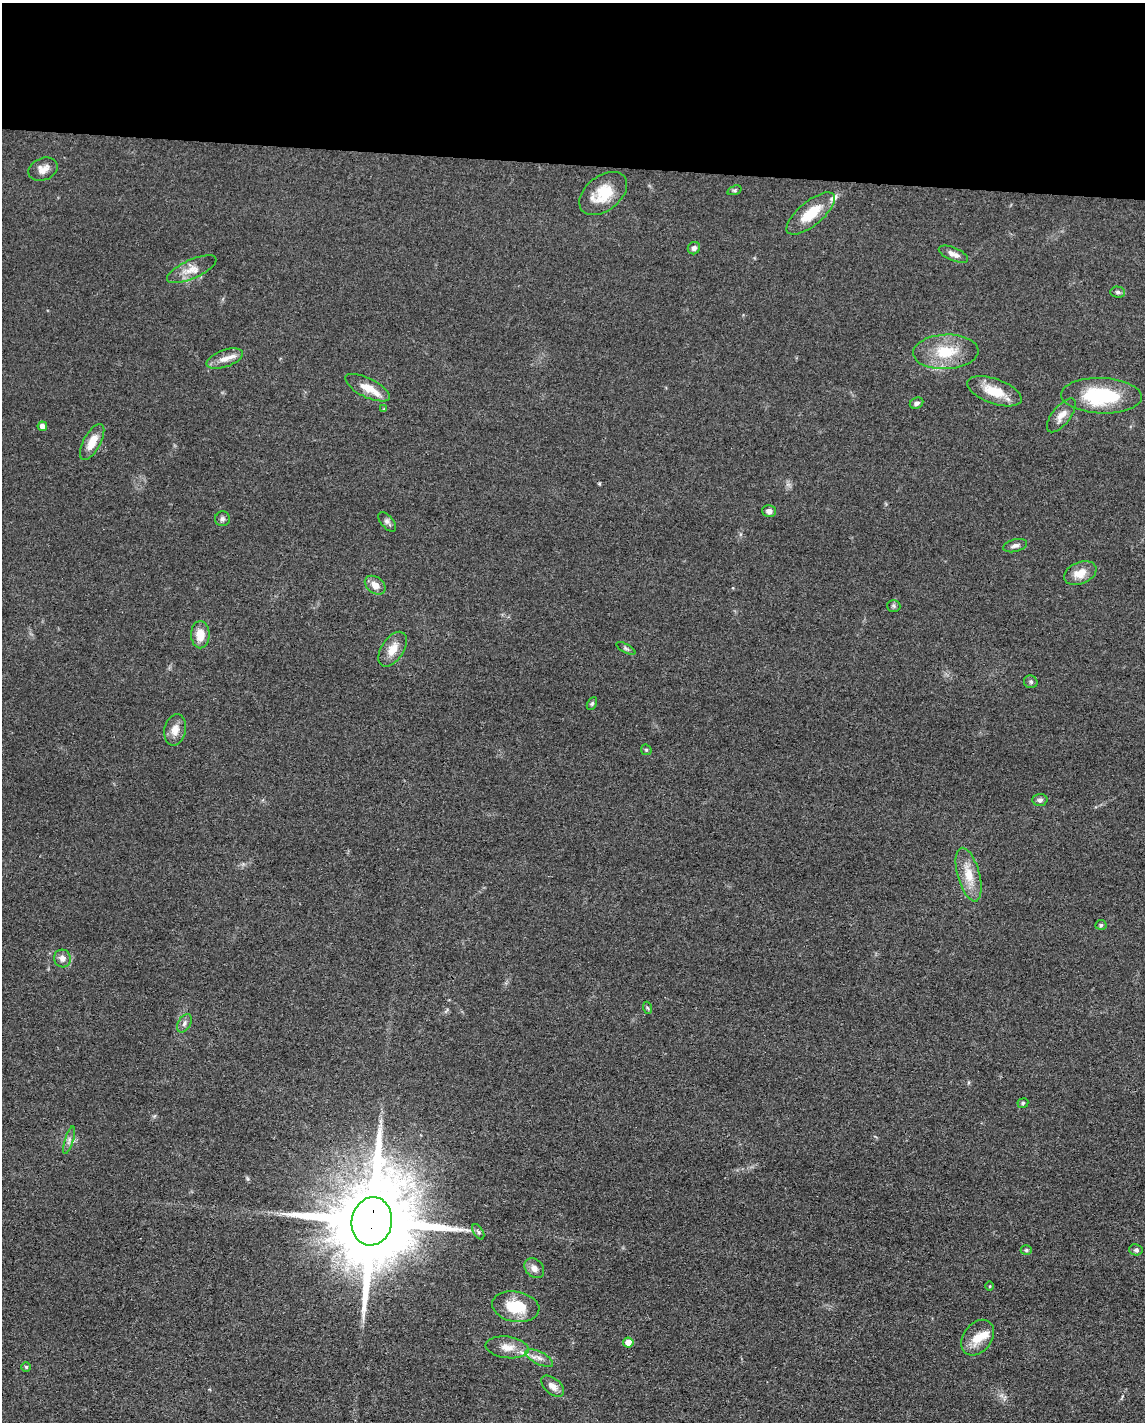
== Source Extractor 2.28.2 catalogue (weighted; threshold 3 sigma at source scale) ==
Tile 3 of 4 x 3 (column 3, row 1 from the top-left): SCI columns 2289-3431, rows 3066-4485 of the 4577 x 4600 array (HDU 1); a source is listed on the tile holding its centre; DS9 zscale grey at full resolution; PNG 1147 x 1424 px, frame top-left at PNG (2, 3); each listed source drawn as its Kron ellipse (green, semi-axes under 4 px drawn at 4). Shown black and unused: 11% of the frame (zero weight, under 3 of 4 exposures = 1% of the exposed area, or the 3 px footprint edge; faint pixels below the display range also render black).
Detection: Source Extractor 2.28.2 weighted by HDU 2 'WHT'; one run over the whole footprint, this tile lists its part. Background 0.049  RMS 0.0063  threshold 0.0284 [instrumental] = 3 sigma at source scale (4.5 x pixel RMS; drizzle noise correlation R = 1.50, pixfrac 1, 0.05/0.05 arcsec/px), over >= 5 px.
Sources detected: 55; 2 inside a brighter listed object's ellipse — not listed separately; the other 53 listed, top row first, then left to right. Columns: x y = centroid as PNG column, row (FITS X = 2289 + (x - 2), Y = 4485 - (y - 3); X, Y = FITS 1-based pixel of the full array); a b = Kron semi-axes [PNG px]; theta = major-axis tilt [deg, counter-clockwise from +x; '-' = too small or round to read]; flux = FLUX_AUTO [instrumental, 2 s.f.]
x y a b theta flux
43 169 15 11 22 5.3
734 190 7 4 18 1.1
603 193 27 17 38 19
811 214 30 12 40 18
694 248 6 6 - 2.2
953 254 15 6 -23 3.7
192 269 27 9 24 7.8
1118 292 7 5 -3 1.6
946 352 33 17 2 23
225 359 19 8 19 6
368 388 25 9 -26 9.9
994 391 28 12 -20 15
1101 396 40 18 -2 46
916 403 7 5 26 1.9
384 409 4 3 - 0.59
1061 415 20 9 51 5.8
42 426 5 4 - 3.3
92 442 20 8 61 9.1
769 511 7 6 - 2.8
222 519 7 7 - 1.7
387 522 12 6 -49 2.1
1015 546 12 6 15 2.3
1080 573 17 11 22 8.6
375 585 11 8 -37 5.4
894 606 7 6 - 1.3
200 635 13 9 -89 9.4
626 648 10 4 -28 1.3
393 649 19 11 57 8.1
1031 682 7 6 - 1.3
592 703 7 4 64 1.1
175 730 16 10 79 6.5
646 750 6 5 - 0.87
1040 800 7 6 - 1.8
969 875 28 11 -74 13
1101 925 5 5 - 1.2
62 958 9 8 - 3.2
648 1008 6 4 -69 0.84
184 1023 10 6 60 2.3
1023 1103 5 4 - 1
69 1140 14 4 72 2.2
372 1221 24 20 80 13000
478 1232 8 4 -57 1.3
1026 1250 5 4 - 0.97
1136 1250 7 5 -10 1.3
534 1268 11 8 -48 4.1
990 1286 4 3 - 0.54
516 1307 24 15 -10 20
978 1338 20 14 52 11
628 1342 5 5 - 6.4
507 1347 21 10 -7 7.7
539 1358 15 6 -27 3.5
26 1367 5 5 - 0.96
553 1386 13 8 -40 4.4
Overlapping masked pixels (flux is a lower limit): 1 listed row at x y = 372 1221